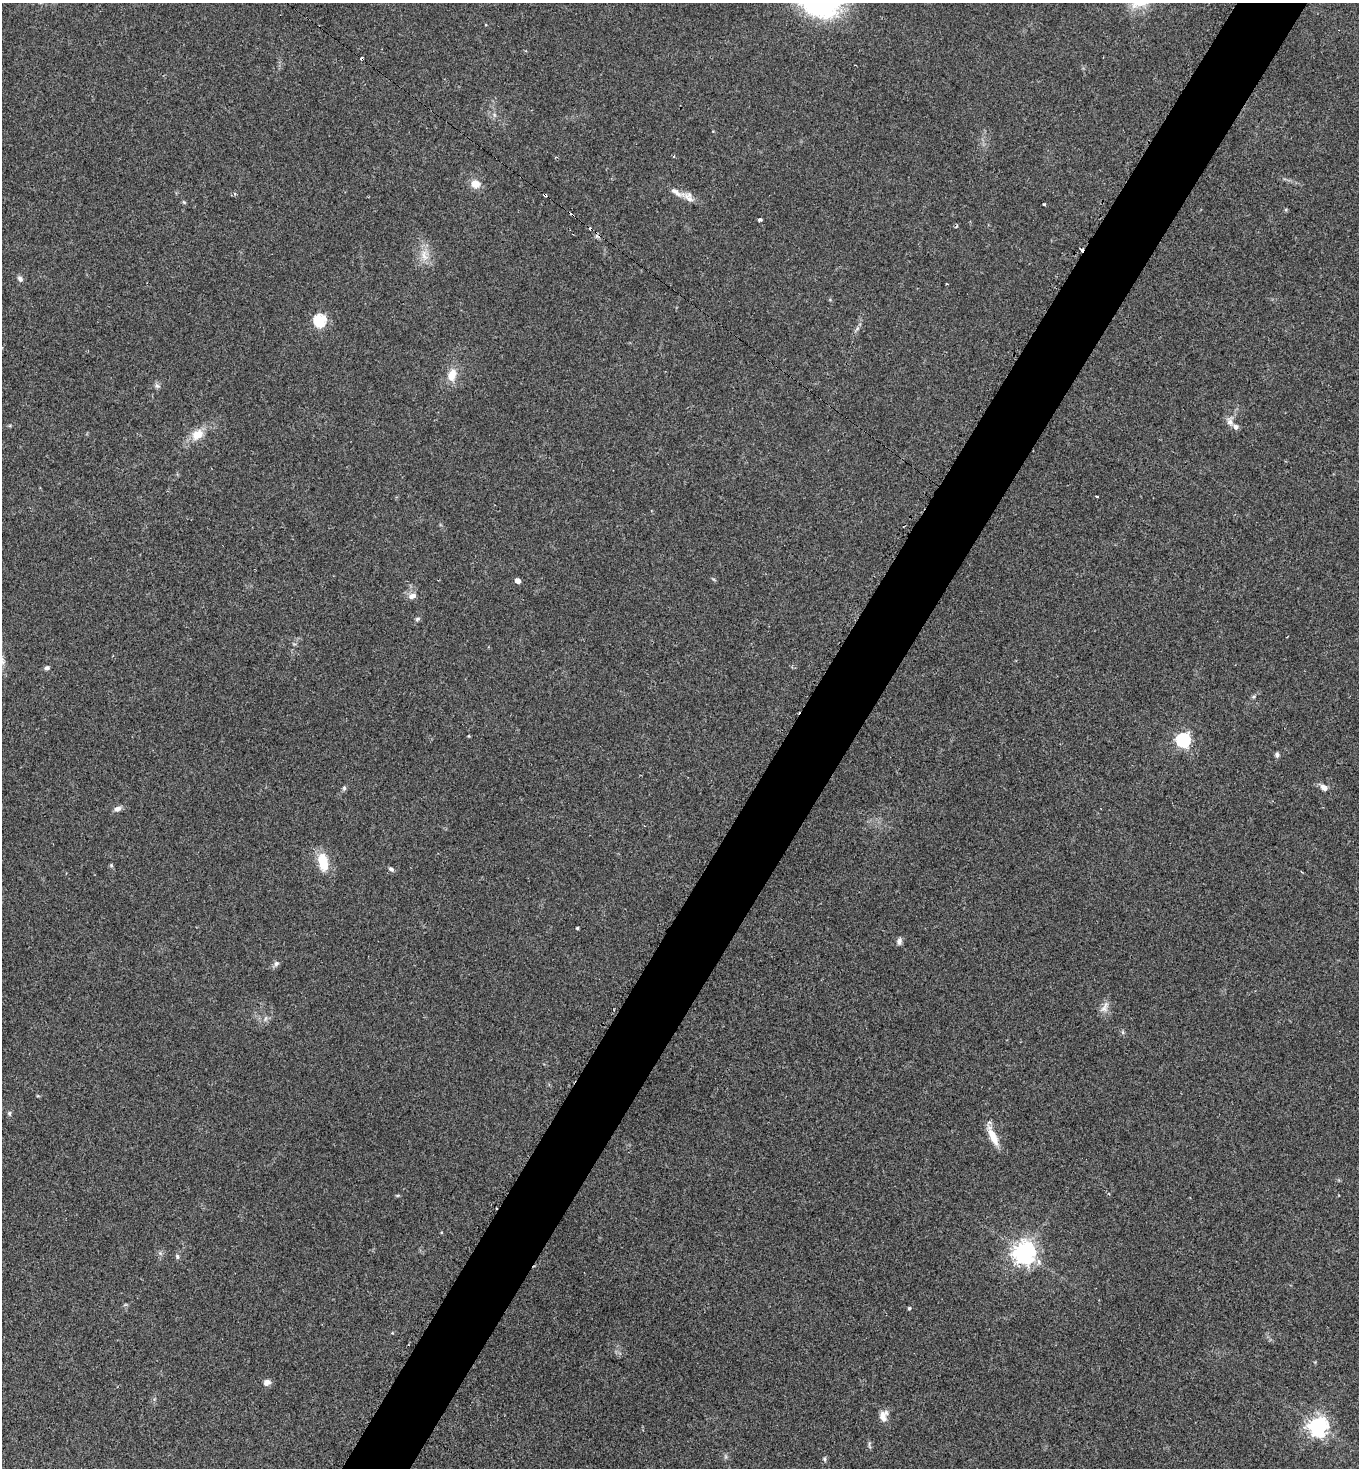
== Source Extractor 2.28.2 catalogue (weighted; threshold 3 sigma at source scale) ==
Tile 10 of 4 x 4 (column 2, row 3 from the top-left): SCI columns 1661-3017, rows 1476-2941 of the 5885 x 5880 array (HDU 1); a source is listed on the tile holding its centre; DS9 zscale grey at full resolution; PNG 1361 x 1470 px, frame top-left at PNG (2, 3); no overlay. Shown black and unused: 5% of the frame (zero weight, under 2 of 3 exposures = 1% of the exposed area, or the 3 px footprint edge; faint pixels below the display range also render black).
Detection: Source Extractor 2.28.2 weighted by HDU 2 'WHT'; one run over the whole footprint, this tile lists its part. Background 0.0466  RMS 0.0069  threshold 0.0309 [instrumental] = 3 sigma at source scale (4.5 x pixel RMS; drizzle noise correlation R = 1.50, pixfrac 1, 0.05/0.05 arcsec/px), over >= 5 px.
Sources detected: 54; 5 cosmic-ray / hot-pixel residue — not listed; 2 inside a brighter listed object's ellipse — not listed separately; the other 47 listed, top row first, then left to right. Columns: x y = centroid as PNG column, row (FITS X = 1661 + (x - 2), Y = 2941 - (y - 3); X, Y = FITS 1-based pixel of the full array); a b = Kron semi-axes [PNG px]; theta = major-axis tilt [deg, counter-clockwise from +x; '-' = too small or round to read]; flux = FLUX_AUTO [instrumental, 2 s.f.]
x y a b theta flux
494 115 6 4 73 1.2
674 156 3 3 - 0.75
476 184 11 10 - 6.9
676 192 27 7 -29 6
545 195 4 3 - 5.3
184 202 6 5 - 0.9
1044 204 3 2 - 0.83
1286 210 5 3 - 0.77
760 219 4 3 - 3.8
424 255 18 9 -76 8
20 279 8 6 -50 2.1
319 320 6 6 - 83
452 375 17 11 72 9.2
157 386 8 6 -18 1.9
1230 421 11 8 -89 3.9
197 434 17 11 35 10
1096 496 3 3 - 1.3
517 581 4 4 - 5
412 596 11 7 16 3.9
417 619 7 5 17 1.2
47 668 6 5 - 1.8
469 736 5 3 - 0.51
1183 740 6 6 - 150
1277 755 7 6 - 1.6
344 788 7 5 90 1.3
1324 788 10 7 -39 3.7
117 809 10 7 23 2.8
323 862 19 10 -79 17
111 865 5 5 - 0.91
391 869 7 5 -41 1.7
1302 872 3 2 - 0.56
577 928 3 3 - 1
899 941 10 6 82 2.2
276 964 7 7 - 2
1104 1008 11 10 - 4.4
265 1019 8 3 71 1.3
9 1113 7 5 70 1.2
993 1136 28 8 -65 10
160 1253 6 5 - 1.4
1024 1253 7 7 - 560
177 1256 7 5 -75 1.3
909 1308 4 4 - 1.1
267 1382 9 7 22 3.3
883 1416 14 9 80 6.1
1318 1426 7 7 - 370
869 1445 12 3 -89 1.2
825 1459 6 4 -89 1.1
Overlapping masked pixels (flux is a lower limit): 1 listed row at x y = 545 195